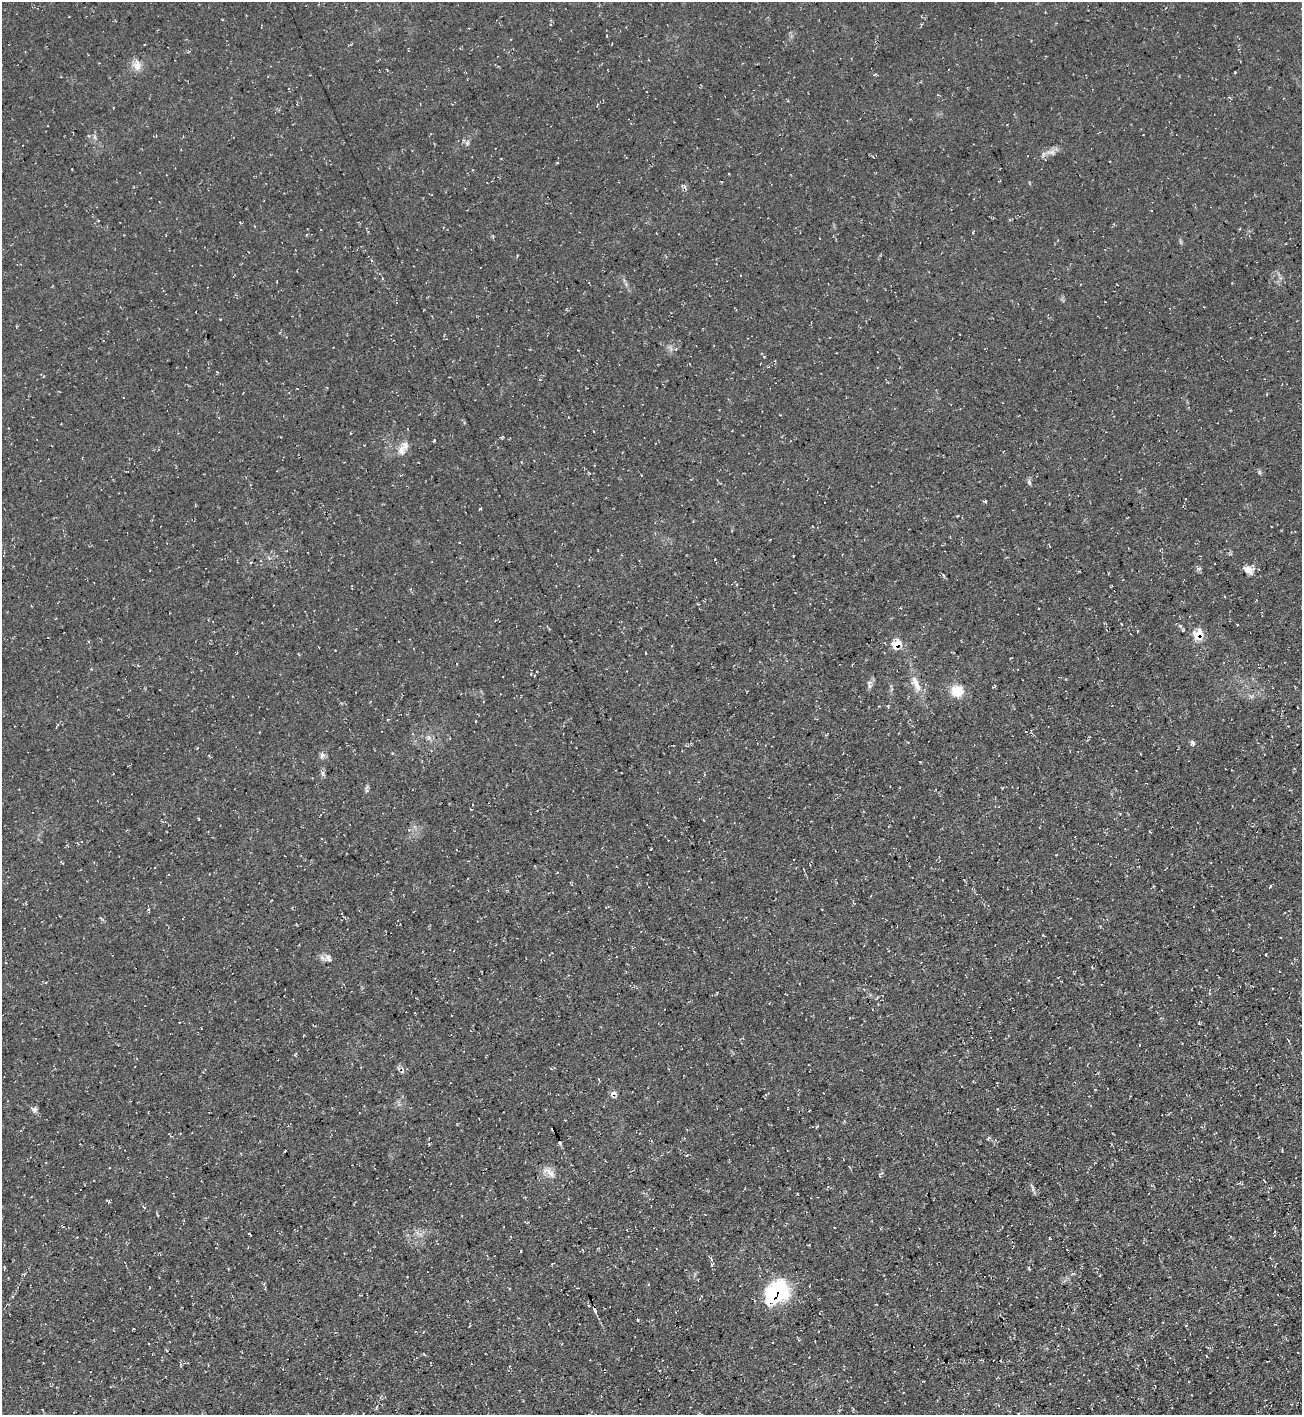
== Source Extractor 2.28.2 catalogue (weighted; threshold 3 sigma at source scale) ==
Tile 6 of 4 x 4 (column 2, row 2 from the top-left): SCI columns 1453-2752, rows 2826-4238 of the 5638 x 5651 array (HDU 1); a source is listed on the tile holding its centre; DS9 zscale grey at full resolution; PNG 1304 x 1417 px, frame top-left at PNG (2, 2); no overlay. Shown black and unused: <1% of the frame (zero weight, under 3 of 4 exposures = <1% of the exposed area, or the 3 px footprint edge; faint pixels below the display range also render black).
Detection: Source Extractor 2.28.2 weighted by HDU 2 'WHT'; one run over the whole footprint, this tile lists its part. Background 0.0295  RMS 0.0058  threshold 0.0259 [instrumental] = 3 sigma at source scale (4.5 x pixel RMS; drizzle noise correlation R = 1.50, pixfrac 1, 0.05/0.05 arcsec/px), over >= 5 px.
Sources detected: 64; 9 cosmic-ray / hot-pixel residue — not listed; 2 inside a brighter listed object's ellipse — not listed separately; the other 53 listed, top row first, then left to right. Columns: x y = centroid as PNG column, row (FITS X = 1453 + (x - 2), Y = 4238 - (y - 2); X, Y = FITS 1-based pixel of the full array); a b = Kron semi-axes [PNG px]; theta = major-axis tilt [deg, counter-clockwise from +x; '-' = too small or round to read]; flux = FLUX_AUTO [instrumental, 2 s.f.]
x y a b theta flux
137 66 13 10 85 5.3
467 143 6 5 - 1.3
1052 152 14 8 -13 3.3
557 163 5 3 - 0.46
973 232 4 2 - 0.47
493 236 4 3 - 0.53
740 275 2 2 - 0.33
220 319 4 2 - 0.37
217 372 4 4 - 0.48
350 433 3 2 - 0.39
435 440 3 3 - 1.5
401 450 13 9 -88 4.2
641 475 3 2 - 0.5
1029 482 7 5 -69 1.3
479 509 5 3 - 0.52
793 556 3 2 - 0.33
715 559 2 2 - 0.41
1248 570 14 9 -14 4.4
1180 626 6 5 - 1.2
1198 634 10 8 49 10
897 644 10 9 - 8.4
645 653 3 2 - 0.43
531 674 5 4 - 0.84
869 684 13 5 -82 1.8
916 684 27 10 -64 8.1
957 691 16 14 -28 11
888 706 5 3 - 0.58
428 737 7 4 -71 1.3
1193 743 6 5 - 1.8
392 753 3 3 - 0.62
322 756 8 7 - 2
323 773 8 4 -71 1.2
822 909 3 2 - 0.38
149 910 5 3 - 0.67
1043 935 3 3 - 0.41
1266 954 3 2 - 0.53
329 958 11 7 -65 2.4
1092 967 4 3 - 0.57
613 1094 7 6 - 2.6
34 1109 7 6 - 1.8
817 1126 5 2 - 0.47
687 1155 4 3 - 0.55
549 1173 22 8 -37 4.7
1032 1188 13 4 -72 1.5
144 1207 6 3 -37 0.52
1049 1238 4 2 - 0.36
711 1259 8 3 -64 1
1029 1268 5 3 - 0.63
509 1288 3 2 - 0.4
776 1292 24 16 43 65
594 1309 7 3 -72 2.3
637 1320 3 3 - 1.7
1018 1413 3 2 - 0.44
Overlapping masked pixels (flux is a lower limit): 5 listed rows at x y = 1198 634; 897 644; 613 1094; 776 1292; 594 1309
Unlisted compact peaks at least as high as the median listed source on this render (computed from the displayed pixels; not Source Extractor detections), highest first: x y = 1198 569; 1270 886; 764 357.